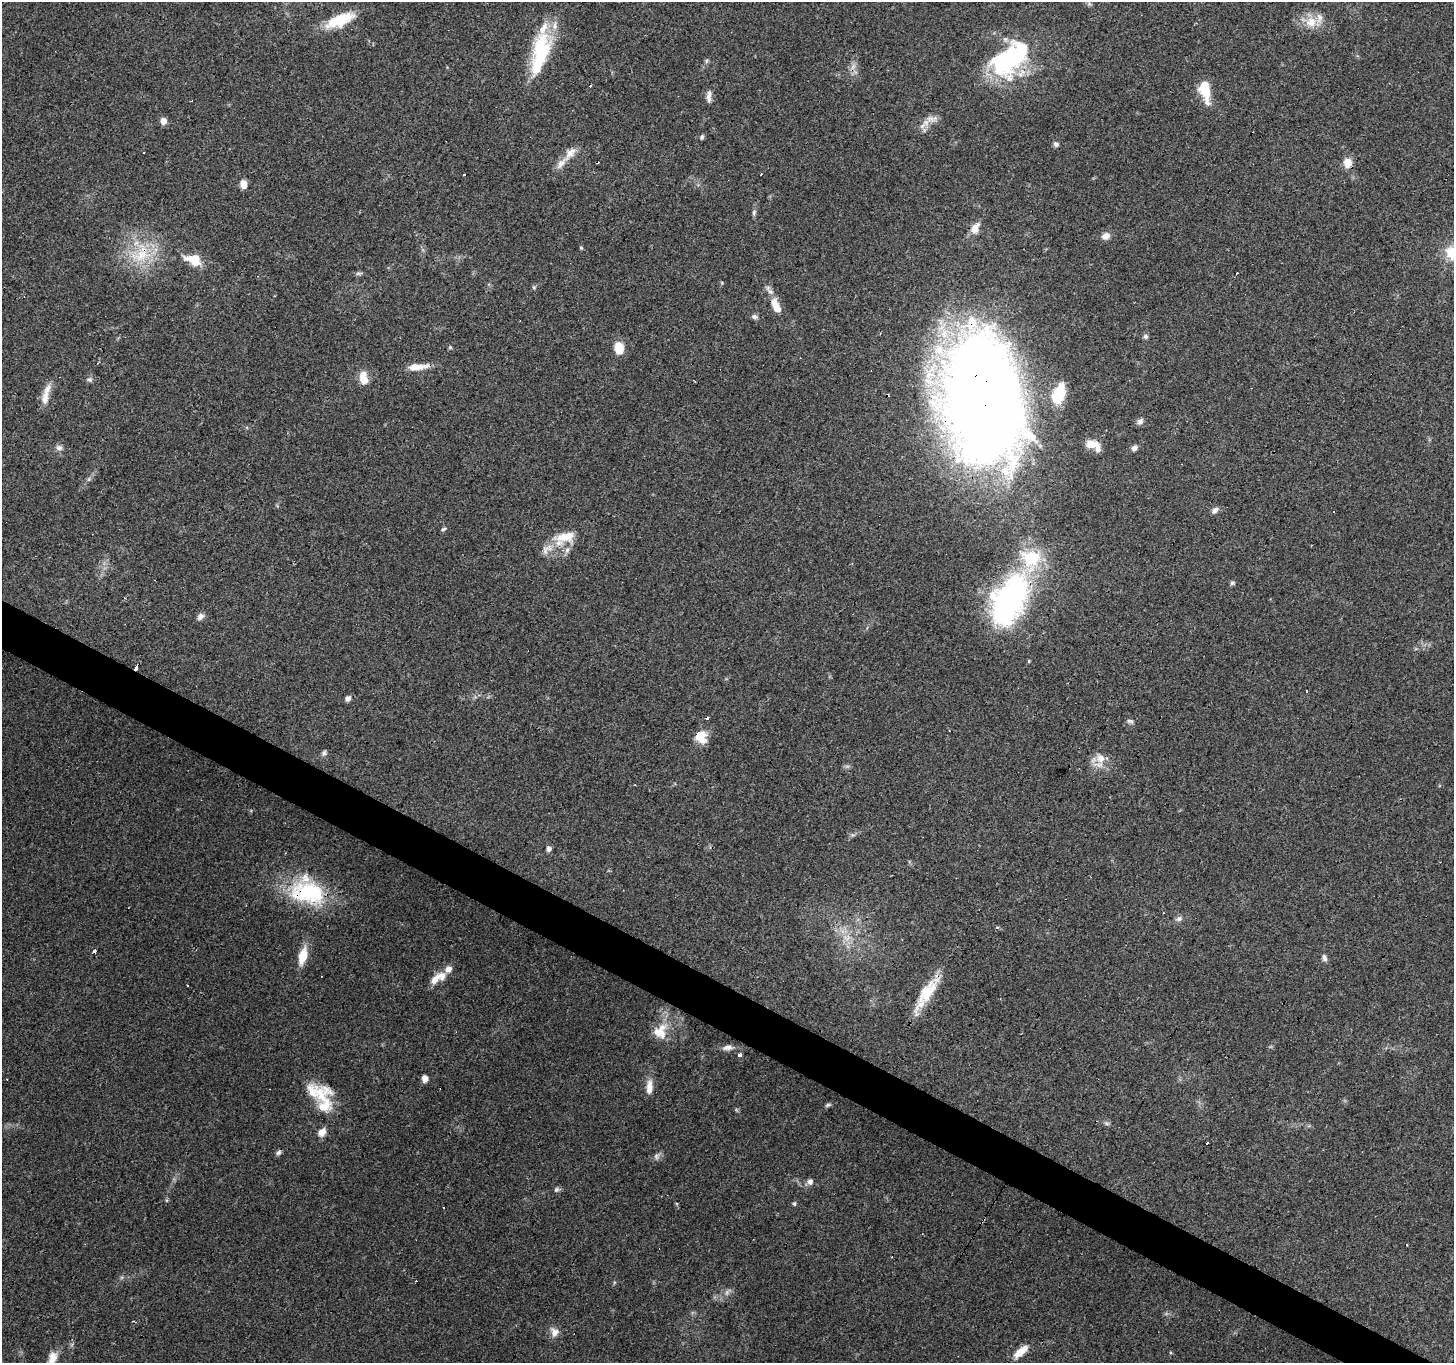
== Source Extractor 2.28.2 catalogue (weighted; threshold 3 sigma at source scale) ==
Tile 6 of 4 x 4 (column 2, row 2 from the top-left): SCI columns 1457-2908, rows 2983-4343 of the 5812 x 5898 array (HDU 1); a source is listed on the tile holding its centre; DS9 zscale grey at full resolution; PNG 1456 x 1365 px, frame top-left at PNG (2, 2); no overlay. Shown black and unused: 3% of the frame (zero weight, under 3 of 4 exposures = <1% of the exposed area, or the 3 px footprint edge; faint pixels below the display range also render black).
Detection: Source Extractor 2.28.2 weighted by HDU 2 'WHT'; one run over the whole footprint, this tile lists its part. Background 0.0596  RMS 0.0053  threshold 0.0237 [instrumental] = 3 sigma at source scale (4.5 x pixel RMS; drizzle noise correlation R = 1.50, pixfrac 1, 0.0396/0.0396 arcsec/px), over >= 5 px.
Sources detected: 116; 2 too faint to see at this stretch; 3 inside a brighter object's white glare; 16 cosmic-ray / hot-pixel residue — not listed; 14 inside a brighter listed object's ellipse — not listed separately; the other 81 listed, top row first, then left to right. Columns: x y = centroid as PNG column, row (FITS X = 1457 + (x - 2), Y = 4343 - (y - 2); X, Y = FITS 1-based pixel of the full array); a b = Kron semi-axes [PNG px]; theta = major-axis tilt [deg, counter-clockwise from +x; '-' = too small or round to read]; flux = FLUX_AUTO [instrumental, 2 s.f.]
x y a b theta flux
340 20 36 13 22 18
1311 22 16 14 -12 8.7
541 51 39 23 79 33
1008 60 46 33 41 65
853 67 9 6 69 2.5
591 85 3 3 - 1.8
1206 92 16 11 -43 12
709 96 15 6 87 2.6
931 119 19 9 6 4.4
163 121 6 6 - 4.3
702 137 7 5 68 1
1056 144 7 6 - 1.3
570 153 22 9 50 5.3
597 162 3 3 - 3
1348 163 9 7 81 7.3
243 184 9 6 -79 4.2
754 212 8 5 75 1.1
975 228 12 8 68 5.5
1106 236 10 7 16 3.3
581 248 5 4 - 0.6
1452 252 19 16 -19 12
141 255 32 20 13 23
194 260 21 12 -17 10
359 273 9 4 2 1.2
722 283 5 3 - 0.5
776 305 21 9 -66 8.4
754 317 7 5 -12 1.7
1146 336 6 6 - 1.2
450 347 5 5 - 0.65
619 348 11 8 -79 9.9
418 367 27 7 5 6.6
363 379 15 10 -67 6.2
90 380 9 6 -17 1.3
1059 394 13 7 67 34
45 399 20 9 80 5.3
983 400 107 60 -80 980
1140 421 9 7 48 1.9
1092 444 18 10 -3 5.8
59 448 9 7 -13 1.9
1134 448 7 6 - 2
1215 510 10 6 36 2.1
444 529 7 4 27 0.84
565 537 30 14 8 12
545 550 15 8 78 3.6
1232 583 7 5 15 0.94
124 598 3 3 - 0.65
1013 598 55 36 63 130
200 616 9 7 49 2.4
136 668 4 3 - 12
1307 691 3 2 - 0.7
348 698 7 6 - 1.9
1130 721 9 5 -13 1.3
701 737 14 13 - 7.9
324 753 8 6 55 1.3
1100 758 15 13 -53 6.5
635 785 3 2 - 0.45
549 849 5 5 - 2.3
308 892 49 31 -12 45
1179 918 8 7 - 1.8
847 938 11 5 -21 2.9
94 951 4 3 - 4
303 956 18 8 74 11
1324 958 9 6 -73 1.7
448 969 8 7 - 3.1
435 979 18 8 50 5.1
926 993 43 15 59 18
660 1032 20 17 58 11
728 1048 14 7 6 2.8
740 1054 4 3 - 3.1
425 1079 5 4 - 5.2
649 1087 20 7 86 5.1
323 1101 46 22 -82 22
828 1105 7 5 16 0.9
278 1153 7 6 - 1.2
810 1182 9 8 - 2
556 1190 7 6 - 1.3
794 1204 6 4 -87 0.84
1406 1244 3 3 - 1.4
554 1332 13 10 -71 3.9
1021 1352 21 8 39 6.2
52 1359 19 10 66 5.8
Overlapping masked pixels (flux is a lower limit): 9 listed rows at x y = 1008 60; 597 162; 1348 163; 141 255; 776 305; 983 400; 1013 598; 136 668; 308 892
Isophote crosses this tile's border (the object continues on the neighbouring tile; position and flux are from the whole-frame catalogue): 3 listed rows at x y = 1008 60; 1452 252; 52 1359